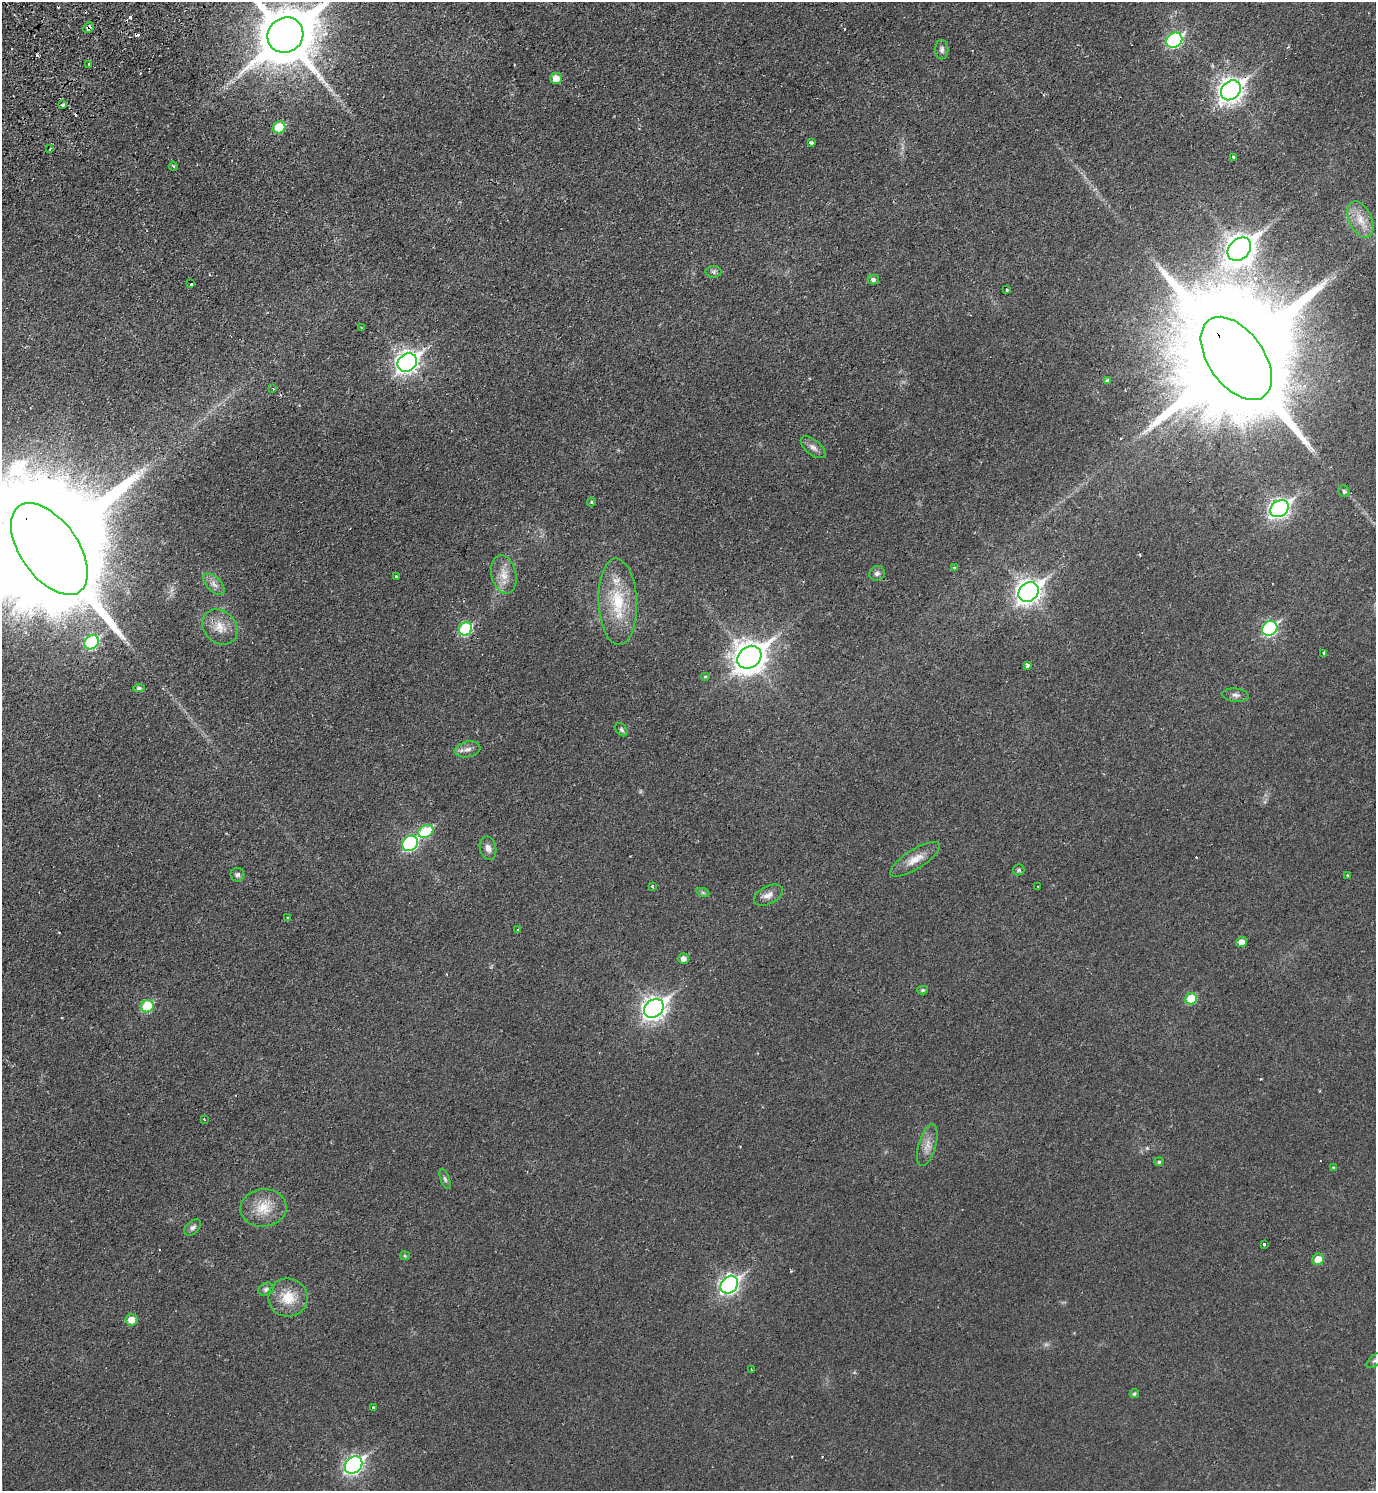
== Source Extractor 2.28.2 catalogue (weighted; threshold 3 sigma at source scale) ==
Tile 11 of 4 x 4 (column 3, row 3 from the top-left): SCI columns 2950-4323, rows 1540-3028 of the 6038 x 6054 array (HDU 1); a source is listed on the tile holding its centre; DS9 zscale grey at full resolution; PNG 1378 x 1493 px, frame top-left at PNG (2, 2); each listed source drawn as its Kron ellipse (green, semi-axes under 4 px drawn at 4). Shown black and unused: <1% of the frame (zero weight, under 2 of 3 exposures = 3% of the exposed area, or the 3 px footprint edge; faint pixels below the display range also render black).
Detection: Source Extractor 2.28.2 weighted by HDU 2 'WHT'; one run over the whole footprint, this tile lists its part. Background 0.0233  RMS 0.0048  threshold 0.0216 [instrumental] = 3 sigma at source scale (4.5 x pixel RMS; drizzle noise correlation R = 1.50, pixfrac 1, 0.05/0.05 arcsec/px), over >= 5 px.
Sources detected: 93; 1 too faint to see at this stretch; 5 cosmic-ray / hot-pixel residue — neither listed nor drawn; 1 inside a brighter listed object's ellipse — not listed separately; the other 86 listed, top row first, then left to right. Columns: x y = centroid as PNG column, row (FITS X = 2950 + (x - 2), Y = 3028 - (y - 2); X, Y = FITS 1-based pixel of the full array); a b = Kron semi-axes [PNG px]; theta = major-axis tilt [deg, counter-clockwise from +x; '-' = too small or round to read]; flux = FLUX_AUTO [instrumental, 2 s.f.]
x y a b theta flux
88 27 6 4 46 2.5
285 35 18 17 - 3700
1174 40 8 7 - 66
942 50 10 6 90 1.6
89 64 3 3 - 1.3
556 78 5 5 - 4.5
1231 90 11 9 43 330
63 105 3 3 - 1.1
279 127 6 6 - 16
811 143 4 3 - 1.7
50 149 4 2 - 0.51
1233 157 4 3 - 5.5
173 166 4 4 - 0.57
1360 219 19 11 -65 6.8
1239 249 13 10 44 500
714 272 8 6 0 1.2
873 280 5 5 - 1.4
191 284 3 3 - 0.77
1007 290 3 3 - 0.68
361 328 3 3 - 1.2
1236 358 47 27 -54 25000
407 362 10 8 40 270
1108 381 4 4 - 1.2
273 389 3 2 - 1.2
813 447 15 7 -39 2.4
1344 491 6 5 - 1.3
591 502 4 4 - 0.47
1280 509 10 8 38 180
49 549 52 28 -55 28000
954 567 3 3 - 0.54
877 573 8 7 - 1.5
504 574 19 12 -77 6.3
396 576 4 2 - 0.34
214 584 13 7 -45 2.6
1028 592 11 9 40 340
618 602 43 19 -88 22
220 627 19 16 -46 7.1
1270 628 8 7 - 63
466 629 7 6 - 39
92 642 8 6 41 41
1324 653 4 3 - 5.3
749 657 13 10 39 690
1028 665 4 3 - 2.6
705 676 5 4 - 0.51
139 688 6 4 7 0.99
1235 695 13 6 -6 1.9
621 730 7 5 -51 1
468 749 13 8 12 2.6
426 831 8 6 32 23
410 843 8 7 - 65
488 848 12 8 -77 2.5
915 859 28 10 32 6.3
1019 870 5 5 - 1
237 875 7 7 - 1.4
1348 875 2 2 - 0.46
652 886 3 3 - 0.52
1038 887 3 2 - 0.63
703 893 7 4 -19 0.76
768 895 15 9 28 3.2
288 918 3 3 - 0.61
518 929 3 2 - 0.39
1241 942 5 5 - 3.6
684 958 5 5 - 2.5
923 990 5 4 - 0.86
1191 999 6 5 - 14
147 1006 6 6 - 24
654 1008 11 8 38 290
204 1119 3 2 - 0.34
927 1145 21 8 73 4.3
1159 1162 4 4 - 0.8
1334 1168 3 3 - 0.74
445 1179 10 4 -69 1.1
263 1208 23 18 6 11
193 1227 10 6 45 1.4
1264 1244 3 3 - 0.94
405 1256 5 4 - 0.62
1318 1259 6 5 - 6.4
729 1285 9 8 - 150
266 1289 8 6 28 1.4
288 1298 20 19 - 11
131 1320 6 6 - 5.1
1375 1361 10 5 40 1.1
752 1370 3 2 - 0.48
1134 1394 5 4 - 0.76
373 1407 3 3 - 0.88
354 1465 9 7 42 140
Overlapping masked pixels (flux is a lower limit): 4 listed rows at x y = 88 27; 1231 90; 1236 358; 49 549
Isophote crosses this tile's border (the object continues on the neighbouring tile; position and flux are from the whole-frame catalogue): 3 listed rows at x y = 285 35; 49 549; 1375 1361